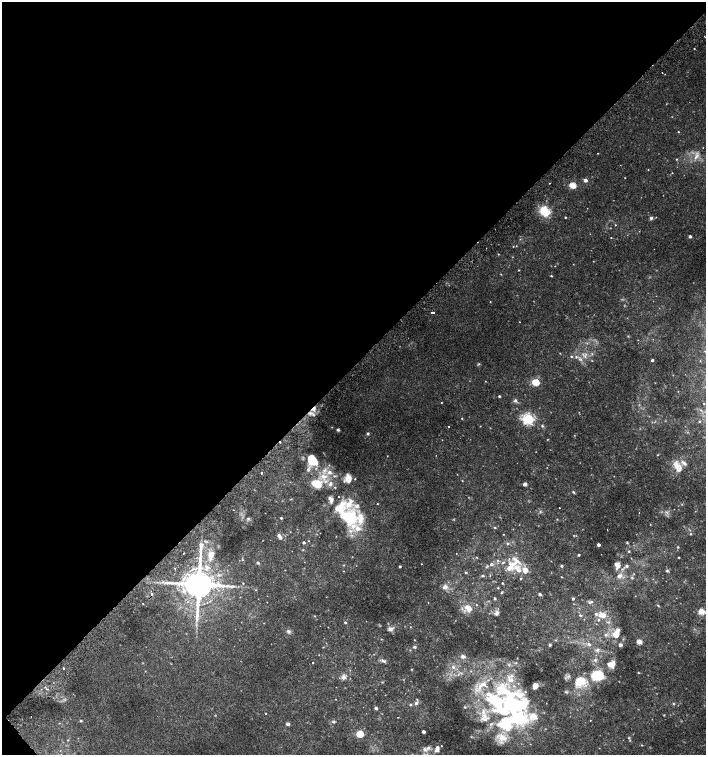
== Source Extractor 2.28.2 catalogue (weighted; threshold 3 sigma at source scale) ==
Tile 5 of 4 x 4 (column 1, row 2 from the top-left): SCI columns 182-1589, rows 3048-4552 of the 6060 x 6084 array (HDU 1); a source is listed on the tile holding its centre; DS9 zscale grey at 2 x 2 block average (1 PNG px = mean of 2 x 2 image px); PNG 708 x 757 px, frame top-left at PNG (2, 2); no overlay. Shown black and unused: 49% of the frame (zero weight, under 2 of 3 exposures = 2% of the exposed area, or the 3 px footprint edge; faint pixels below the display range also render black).
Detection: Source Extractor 2.28.2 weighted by HDU 2 'WHT'; one run over the whole footprint, this tile lists its part. Background 0.00538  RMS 0.0026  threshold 0.0118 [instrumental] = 3 sigma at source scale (4.5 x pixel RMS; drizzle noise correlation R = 1.50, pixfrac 1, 0.0396/0.0396 arcsec/px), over >= 5 px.
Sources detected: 251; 7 too faint to see at this stretch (2 x 2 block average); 2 inside a brighter object's white glare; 3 cosmic-ray / hot-pixel residue — not listed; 1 coinciding with a brighter row at this scale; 39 inside a brighter listed object's ellipse — not listed separately; the other 199 listed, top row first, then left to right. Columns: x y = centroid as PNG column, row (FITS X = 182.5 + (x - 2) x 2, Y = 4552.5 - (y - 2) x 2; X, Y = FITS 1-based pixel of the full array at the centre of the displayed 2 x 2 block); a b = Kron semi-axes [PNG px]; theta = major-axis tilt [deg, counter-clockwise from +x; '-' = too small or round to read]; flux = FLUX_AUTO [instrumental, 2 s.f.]
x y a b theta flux
705 37 2 2 - 0.56
694 48 2 2 - 2.2
662 72 2 2 - 0.26
678 132 2 2 - 0.38
597 153 2 2 - 0.47
696 156 13 4 53 3.6
676 159 3 2 - 0.51
648 170 2 2 - 0.3
672 173 2 2 - 0.32
625 178 2 2 - 0.24
585 180 2 2 - 5.1
549 183 2 2 - 0.34
572 185 3 3 - 23
545 211 10 8 -44 16
565 217 2 2 - 0.6
651 218 4 4 - 1.4
615 225 2 2 - 0.42
690 236 3 3 - 0.99
611 238 2 2 - 0.42
513 246 2 2 - 0.3
516 246 2 2 - 0.29
498 254 3 2 - 0.3
593 261 2 2 - 0.24
555 266 2 2 - 0.21
519 270 3 2 - 0.33
501 274 2 2 - 0.35
551 276 2 2 - 0.66
490 301 3 2 - 0.28
433 312 2 2 - 2.8
520 322 2 2 - 0.22
560 353 3 2 - 0.32
592 354 3 3 - 0.61
571 356 3 3 - 0.69
585 356 5 3 - 1.4
580 359 7 4 -18 1.8
652 360 2 2 - 1.8
700 361 2 2 - 0.2
479 364 4 3 - 0.63
485 381 2 2 - 0.31
535 382 3 3 - 28
499 396 2 2 - 0.93
515 400 5 4 - 1.3
441 403 3 2 - 0.32
704 404 2 2 - 0.33
314 409 7 4 73 3.1
701 410 3 2 - 0.52
462 418 2 2 - 0.4
528 419 4 3 - 130
699 421 3 2 - 0.55
448 426 2 2 - 0.57
542 426 4 3 - 0.9
338 430 4 3 - 0.83
368 434 4 3 - 0.84
574 435 2 2 - 0.25
658 455 2 2 - 0.33
387 456 2 2 - 0.29
311 459 10 8 -70 9.7
677 466 15 8 -82 6.7
308 469 6 4 85 1.6
329 472 6 5 - 2.7
261 473 2 2 - 0.91
324 476 10 5 -2 5
348 477 12 5 67 3.6
355 479 2 2 - 0.33
462 481 3 2 - 0.34
317 484 11 9 -33 11
330 484 8 5 68 2.8
525 484 3 2 - 4.7
573 492 4 3 - 0.75
377 503 2 2 - 0.34
559 508 2 2 - 0.37
639 513 2 2 - 0.17
248 518 4 4 - 0.89
281 518 2 2 - 0.94
350 518 28 19 -36 39
557 519 3 2 - 0.42
650 524 3 2 - 0.25
495 527 4 3 - 0.53
607 529 2 2 - 0.69
503 534 2 2 - 0.27
690 534 3 3 - 0.59
279 535 4 4 - 2
205 541 3 3 - 0.67
304 543 2 2 - 1.3
627 543 3 3 - 0.54
508 544 3 3 - 0.8
598 545 2 2 - 3.2
678 547 3 2 - 0.62
629 551 3 3 - 0.49
184 553 2 2 - 0.82
211 555 14 8 66 7.2
578 555 2 2 - 0.97
476 557 3 2 - 0.34
678 557 2 2 - 0.5
243 560 3 2 - 0.45
497 560 3 3 - 0.63
503 562 4 3 - 0.74
258 563 3 3 - 1.3
421 564 2 2 - 0.34
491 564 3 3 - 2
343 565 3 2 - 0.39
400 566 2 2 - 1.1
562 566 3 3 - 0.84
618 566 8 4 49 2.4
627 566 4 4 - 1.2
486 567 4 3 - 0.66
175 568 2 2 - 1.9
517 568 15 9 -48 7.7
667 571 4 4 - 0.91
466 572 2 2 - 0.76
634 574 3 2 - 0.29
483 576 3 3 - 0.76
620 576 8 6 47 2.9
562 577 2 2 - 0.35
632 578 4 4 - 0.71
243 583 2 2 - 0.36
502 583 2 2 - 0.58
198 584 8 8 - 2000
445 587 7 6 - 3
498 588 3 2 - 0.46
255 590 3 2 - 0.38
501 593 3 3 - 0.66
152 594 2 2 - 2.3
540 594 3 2 - 1.6
635 596 2 2 - 0.21
494 598 2 2 - 1.2
573 599 2 2 - 1.3
267 602 2 2 - 0.18
428 602 2 2 - 0.22
589 602 4 4 - 1.2
143 604 2 2 - 1.1
476 605 2 2 - 0.39
658 605 4 2 - 0.54
468 608 7 6 - 7.3
701 612 6 5 - 6.1
497 613 7 5 43 1.8
580 615 4 3 - 0.73
602 615 7 5 -25 7.3
314 616 3 2 - 0.35
598 620 4 3 - 0.88
345 622 3 2 - 0.85
608 622 5 3 - 1.1
390 629 8 6 2 2.3
288 631 6 5 - 1.6
606 635 5 4 - 1.3
616 635 9 8 - 6.8
414 640 2 2 - 0.28
639 642 3 3 - 12
589 644 4 3 - 1.2
550 645 3 3 - 0.92
620 645 2 2 - 2.8
323 647 3 2 - 0.3
414 647 5 4 - 0.88
597 650 6 4 51 1.6
463 656 3 3 - 3.4
517 658 2 2 - 0.27
595 660 5 4 - 1.2
383 661 8 4 -22 1.6
313 663 2 2 - 0.94
516 663 3 3 - 0.59
611 664 8 5 13 7
509 665 4 3 - 0.92
453 667 5 4 - 1.7
63 668 2 2 - 1.2
411 669 3 2 - 0.37
638 673 3 2 - 0.35
458 674 3 3 - 0.93
599 676 14 11 -89 12
343 677 6 6 - 2.6
511 680 18 7 -51 9.1
580 681 17 13 30 14
535 686 5 4 - 4.1
508 692 59 21 -23 66
525 692 3 3 - 0.66
335 699 3 2 - 0.23
495 701 37 20 -53 59
416 703 5 4 - 1.7
673 703 4 3 - 0.6
410 704 3 3 - 0.84
523 705 14 8 50 17
465 707 4 3 - 0.6
376 708 3 2 - 2
265 713 2 2 - 0.37
664 715 3 2 - 0.37
533 716 13 11 -4 9.8
398 717 2 2 - 0.37
590 720 2 2 - 0.26
80 721 3 2 - 1
333 722 4 3 - 1
288 724 3 2 - 2.9
423 732 2 2 - 2.7
360 734 3 3 - 33
502 737 15 8 -33 7.6
629 738 4 3 - 0.59
68 740 3 2 - 0.44
642 745 2 2 - 0.4
428 748 9 6 32 3.3
437 749 11 7 77 3.4
61 754 3 2 - 0.33
Overlapping masked pixels (flux is a lower limit): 3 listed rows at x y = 314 409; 198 584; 152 594
Isophote crosses this tile's border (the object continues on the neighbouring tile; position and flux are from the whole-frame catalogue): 1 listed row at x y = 61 754
Diffuse or blended objects may show on this block-average render without a row.